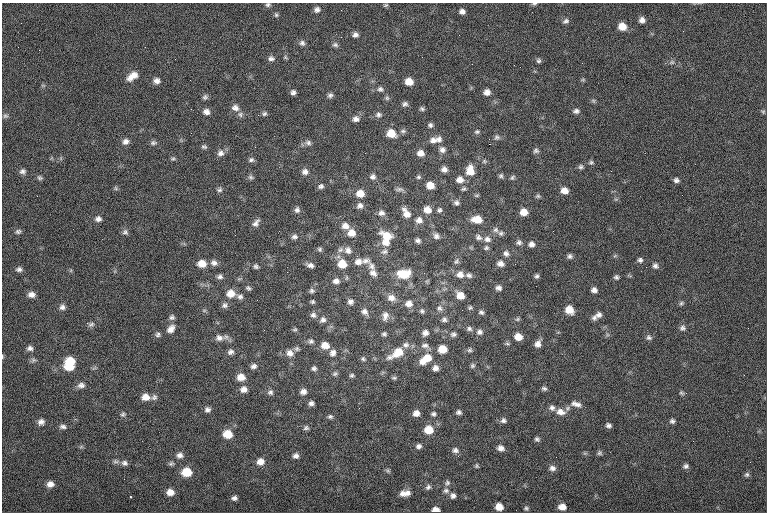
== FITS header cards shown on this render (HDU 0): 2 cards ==
NAXIS1  =                  765
NAXIS2  =                  510

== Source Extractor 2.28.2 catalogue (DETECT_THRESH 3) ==
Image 765 x 510 px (HDU 0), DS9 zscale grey, 1 PNG px = 1 image px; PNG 769 x 514 px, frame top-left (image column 1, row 510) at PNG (2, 3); no overlay
Background -0.878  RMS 8.1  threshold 24.3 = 3 sigma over >= 5 px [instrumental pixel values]
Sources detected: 276; all 276 listed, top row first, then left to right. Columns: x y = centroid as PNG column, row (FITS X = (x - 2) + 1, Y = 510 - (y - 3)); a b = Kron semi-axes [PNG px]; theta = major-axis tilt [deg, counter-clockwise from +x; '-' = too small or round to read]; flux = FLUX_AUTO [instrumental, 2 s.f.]
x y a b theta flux
534 4 7 4 7 820
268 5 7 5 3 1100
386 5 6 4 26 690
317 10 7 6 - 1700
462 11 6 6 - 2000
276 15 6 5 - 840
642 20 7 6 - 2500
566 21 8 6 23 1500
622 26 7 7 - 6800
683 31 3 2 - 640
355 35 6 6 - 1900
302 43 8 7 - 1600
335 45 8 6 -16 1300
145 47 2 2 - 500
39 50 2 2 - 1200
271 58 8 7 - 1700
539 61 6 5 - 1200
672 62 6 5 - 1100
132 76 13 7 36 5400
583 80 6 4 0 730
157 81 9 7 -3 2500
409 82 7 6 - 6100
380 89 8 7 - 1600
293 92 5 5 - 1600
487 92 7 6 - 3000
330 95 7 6 - 1500
205 97 7 6 - 1200
387 98 6 6 - 1000
593 101 6 5 - 880
405 104 7 6 - 1500
235 108 9 8 - 2700
191 109 3 2 - 510
422 109 6 5 - 1100
576 111 8 6 7 1700
206 112 8 7 - 2600
763 112 5 5 - 750
240 114 8 7 - 1400
264 114 7 6 - 1200
378 115 8 7 - 1800
5 116 7 6 - 1200
356 119 9 7 -6 2300
430 125 6 6 - 1300
403 131 8 5 0 1300
477 132 7 5 9 1100
391 133 9 8 - 8100
497 137 8 6 10 1400
438 139 9 8 - 2500
433 140 10 8 13 3100
126 142 8 7 - 2600
153 143 9 6 1 1400
308 143 9 7 -17 1800
489 144 2 2 - 3600
204 147 7 5 -3 1100
442 150 9 8 - 2400
536 151 7 6 - 1300
221 153 9 8 - 2500
420 153 8 7 - 3800
173 159 6 5 - 860
251 160 7 6 - 1300
484 161 6 5 - 840
591 162 7 5 6 1100
581 167 7 6 - 1200
444 169 6 6 - 2400
470 170 11 9 90 7400
23 171 8 7 - 1700
305 172 8 7 - 2300
501 176 6 6 - 1100
250 177 7 5 -31 1200
373 177 8 7 - 1800
418 177 6 5 - 920
512 177 7 5 51 1000
40 178 8 6 -31 1100
460 180 9 8 - 4000
676 180 7 5 -18 1600
430 185 7 6 - 6000
321 186 7 6 - 1400
116 188 7 5 -61 830
399 189 12 5 -3 1500
463 189 6 4 28 910
219 190 7 6 - 1300
564 190 7 6 - 4600
360 193 9 8 - 5700
538 196 7 5 14 940
456 203 7 6 - 1600
360 206 8 8 - 2100
297 210 8 7 - 1700
427 210 9 8 - 5000
439 210 6 6 - 1200
524 212 7 6 - 5600
381 213 8 7 - 2300
406 213 14 8 -60 4900
98 219 8 7 - 2100
477 219 10 6 -5 7600
419 220 10 9 - 3300
256 223 10 6 47 2200
345 226 10 7 -12 3500
496 230 7 7 - 1600
18 231 8 6 14 1300
125 232 9 7 -42 1500
351 233 8 8 - 4900
501 233 7 6 - 1200
235 235 2 2 - 1200
387 236 14 9 -25 8300
436 236 8 7 - 2100
294 237 8 6 7 1600
479 237 9 7 -27 1800
487 239 9 7 -19 2300
418 241 6 5 - 1600
386 242 10 8 1 4700
519 242 7 7 - 1500
531 244 7 6 - 2100
486 248 7 5 28 1000
320 249 5 5 - 970
340 250 8 6 31 1700
348 250 9 9 - 2700
384 252 9 7 13 1900
506 253 8 7 - 1900
357 256 3 2 - 1100
570 256 7 6 - 1400
640 260 7 6 - 1500
366 261 12 7 5 2700
456 261 9 6 63 1200
358 262 9 8 - 3300
202 263 9 7 2 6000
214 263 9 7 -25 2300
342 264 8 8 - 8400
500 264 7 6 - 2600
515 264 2 2 - 1900
310 265 8 5 -15 2100
256 266 6 5 - 1200
372 266 12 8 -66 2700
655 266 8 6 -36 1800
646 267 2 2 - 1000
19 269 7 6 - 1700
287 272 2 2 - 3700
373 273 11 8 -38 2900
403 274 13 9 5 13000
460 274 9 8 - 3500
469 275 8 6 -22 1600
537 276 6 5 - 1200
220 277 7 6 - 1600
616 277 5 5 - 1200
336 281 8 6 3 2400
248 288 7 5 -35 1100
498 288 7 6 - 1800
594 290 5 5 - 2100
312 291 7 6 - 1300
231 293 10 9 - 5600
31 295 8 6 -5 2700
460 296 8 7 - 6600
240 297 8 6 -15 1700
391 298 11 9 -10 3600
257 300 2 2 - 250
313 302 5 4 - 860
350 302 7 6 - 1900
681 303 6 5 - 1000
409 304 9 8 - 3500
225 305 8 7 - 1700
62 307 8 7 - 1900
440 308 9 7 -69 1900
470 308 7 5 48 870
204 310 6 4 0 760
569 310 8 7 - 6700
422 311 7 5 -53 1200
364 312 9 7 -38 2300
481 312 7 6 - 1300
313 315 8 7 - 1700
599 315 8 7 - 2000
385 316 12 8 81 3000
172 317 7 7 - 1500
594 317 7 7 - 1700
444 319 7 6 - 1500
517 319 6 5 - 870
323 320 9 7 35 2000
91 324 9 6 19 1500
682 328 8 7 - 1700
171 329 11 8 50 3600
295 329 6 4 6 740
469 329 7 7 - 1500
479 332 9 8 - 2200
425 333 8 7 - 2400
384 334 6 5 - 1100
453 334 7 6 - 1500
158 335 7 6 - 1400
518 337 7 7 - 5600
649 337 8 7 - 1500
219 338 11 9 -6 3200
311 341 7 6 - 1400
507 344 7 4 -9 830
538 344 8 6 60 3100
325 345 8 7 - 5600
406 345 9 8 - 2400
425 346 11 7 -6 2200
30 348 7 6 - 1800
297 349 7 6 - 1100
442 349 7 6 - 8600
470 350 7 6 - 1200
231 352 8 7 - 1900
290 353 9 8 - 3200
333 353 10 8 71 2500
397 353 20 9 31 11000
2 356 6 3 -89 520
363 359 7 5 -32 1100
426 359 16 8 35 9200
33 360 7 6 - 1200
70 361 9 7 -4 12000
69 366 10 7 -3 11000
253 366 8 6 15 1800
472 366 7 6 - 1100
314 368 6 5 - 1300
435 368 7 7 - 2500
335 374 7 6 - 1100
352 375 6 6 - 1100
241 377 9 7 -10 5600
394 378 8 4 -5 930
81 385 10 7 11 2400
544 388 6 5 - 1200
244 389 8 8 - 3400
270 392 7 7 - 1600
303 392 7 6 - 2400
681 393 7 5 -39 890
686 393 3 2 - 940
145 397 10 8 -5 4800
154 397 8 7 - 1600
311 403 6 5 - 1700
576 404 14 7 -14 3100
552 408 8 7 - 1900
207 410 7 7 - 1900
459 412 6 5 - 1400
560 412 12 8 -16 4300
416 413 7 7 - 3300
123 414 8 7 - 1200
433 414 7 6 - 1300
330 416 7 6 - 1200
503 420 7 7 - 1600
672 421 6 6 - 1300
41 422 8 7 - 2200
39 425 3 3 - 770
608 425 6 5 - 1500
63 427 9 6 -3 1800
306 428 7 6 - 1300
429 430 8 7 - 9700
228 434 9 7 -8 10000
537 439 6 5 - 1200
693 441 2 2 - 1500
419 446 7 6 - 1700
81 447 6 4 19 770
501 448 7 6 - 2500
455 450 8 7 - 1800
599 453 6 6 - 1000
180 455 8 7 - 2300
296 456 7 6 - 2000
115 461 9 5 -6 1400
260 461 9 7 10 4200
124 463 8 7 - 1900
171 464 8 5 15 1100
477 466 5 4 - 730
686 466 7 6 - 1500
552 468 8 7 - 2100
388 471 7 4 -31 900
187 472 8 7 - 13000
747 474 6 6 - 1100
124 479 2 2 - 320
447 483 7 6 - 1300
50 484 8 7 - 3200
428 487 8 5 45 1300
446 490 8 6 0 1500
170 492 7 6 - 3900
405 493 10 5 7 3800
453 496 6 6 - 1700
130 497 3 2 - 380
234 498 5 4 - 1500
499 507 6 6 - 6100
562 507 7 5 -4 3800
526 508 5 5 - 930
436 510 6 5 - 4200
At the frame edge (FLAGS 8, measured only in part): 4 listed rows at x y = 534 4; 268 5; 2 356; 436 510